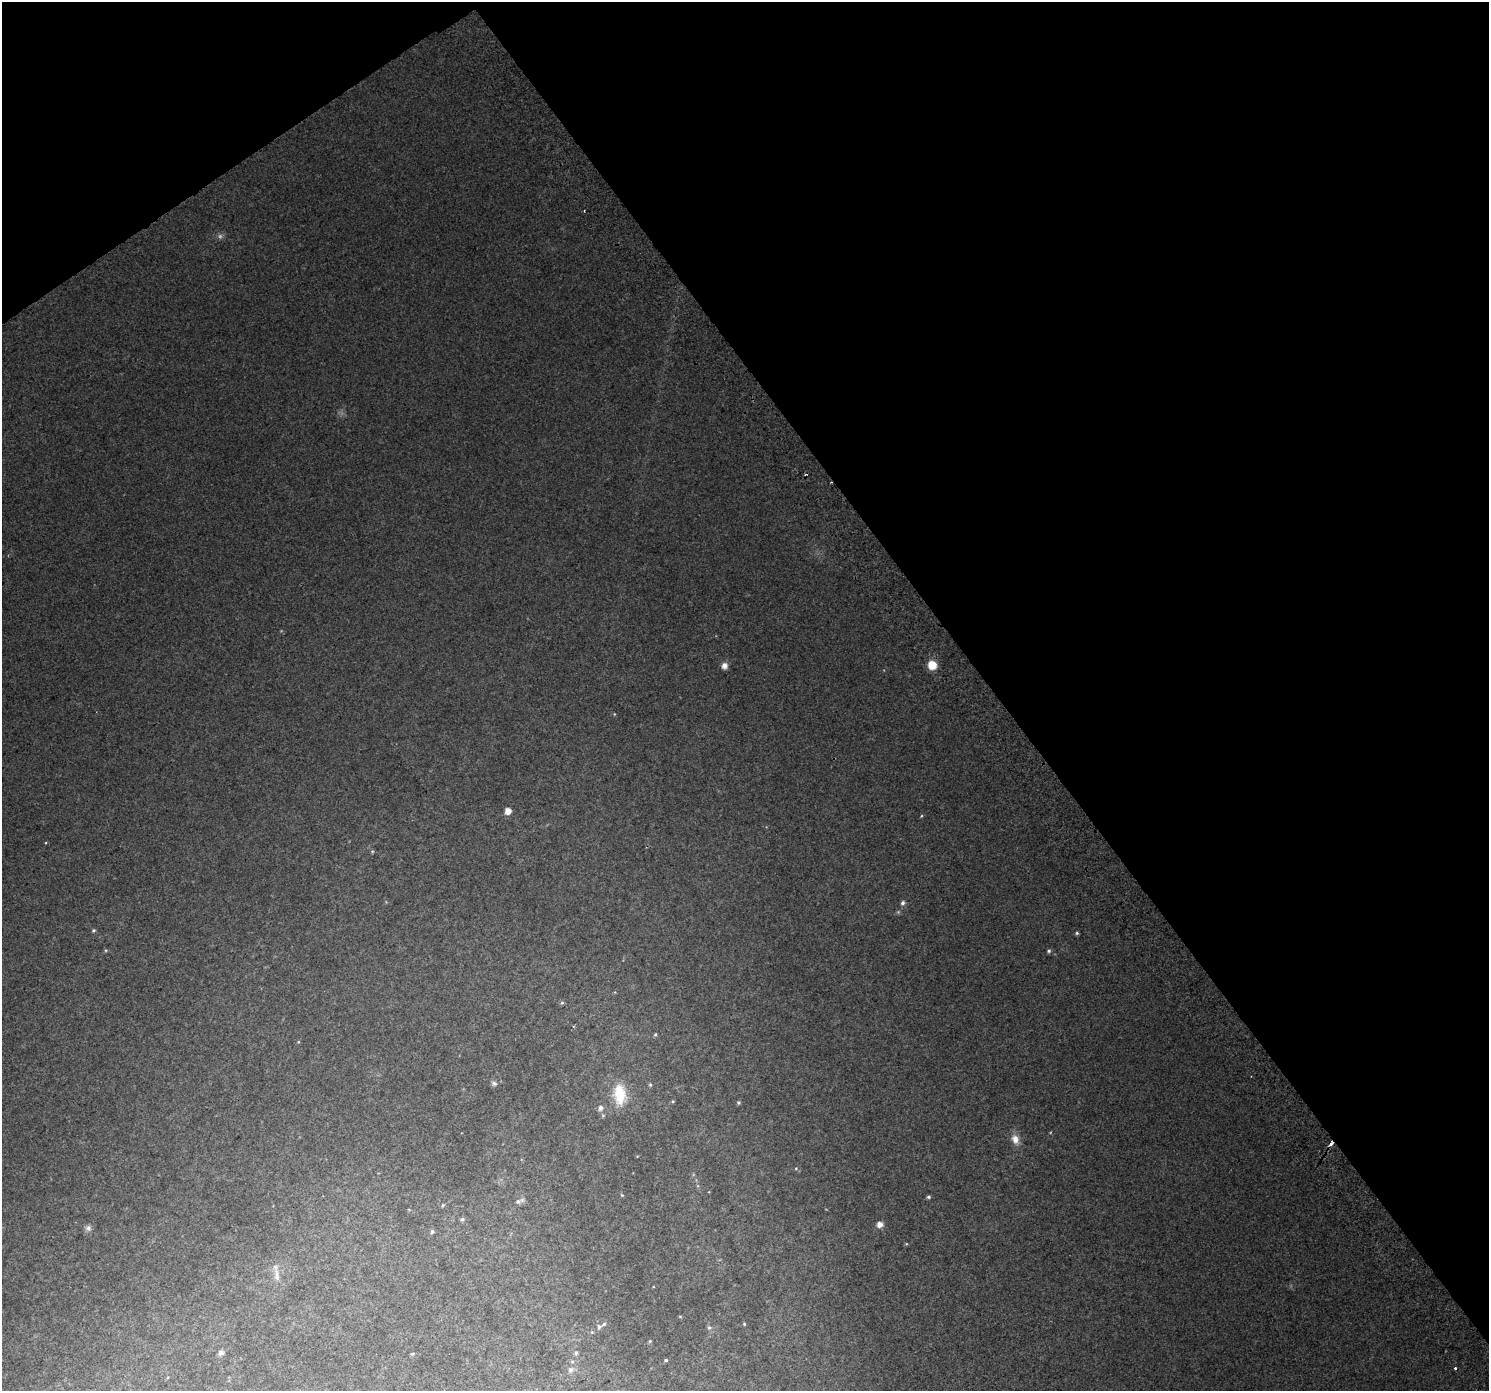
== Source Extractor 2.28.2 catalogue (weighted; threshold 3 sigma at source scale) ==
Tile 3 of 4 x 4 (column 3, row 1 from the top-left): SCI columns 3017-4503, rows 4386-5774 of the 6026 x 5933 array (HDU 1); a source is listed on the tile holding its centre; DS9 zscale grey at full resolution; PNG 1491 x 1393 px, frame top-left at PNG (2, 2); no overlay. Shown black and unused: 37% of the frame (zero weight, under 2 of 3 exposures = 2% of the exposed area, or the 3 px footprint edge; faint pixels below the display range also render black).
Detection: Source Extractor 2.28.2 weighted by HDU 2 'WHT'; one run over the whole footprint, this tile lists its part. Background 0.0454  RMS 0.012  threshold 0.0538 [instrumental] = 3 sigma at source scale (4.5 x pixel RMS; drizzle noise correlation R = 1.50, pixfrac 1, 0.0396/0.0396 arcsec/px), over >= 5 px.
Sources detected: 46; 1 too faint to see at this stretch — not listed; the other 45 listed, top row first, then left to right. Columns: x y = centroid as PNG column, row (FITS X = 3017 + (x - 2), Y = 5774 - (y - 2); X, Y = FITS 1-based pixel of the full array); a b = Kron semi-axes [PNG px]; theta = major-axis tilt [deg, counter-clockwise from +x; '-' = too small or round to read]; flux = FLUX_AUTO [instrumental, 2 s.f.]
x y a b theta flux
932 665 8 8 - 21
724 666 8 7 - 6.6
614 714 5 3 - 0.9
508 811 5 5 - 11
921 816 5 3 - 1.1
372 851 5 4 - 1.4
903 903 6 6 - 3.5
94 930 5 5 - 1.9
1077 933 5 4 - 1.8
1049 951 5 5 - 2.4
562 1003 6 5 - 1.6
655 1034 5 4 - 1.7
494 1083 8 7 - 3.5
650 1085 5 4 - 1.5
620 1094 27 16 -85 39
673 1101 5 3 - 1.2
738 1102 5 5 - 1.8
601 1108 7 6 - 5
603 1115 6 5 - 1.8
1015 1139 14 10 -66 11
1331 1144 5 3 - 8.1
796 1168 5 4 - 1.3
622 1195 5 4 - 1.3
928 1197 4 4 - 2.1
518 1201 9 7 12 4.3
443 1205 5 3 - 1.3
462 1219 5 5 - 2.2
880 1224 7 6 - 7.2
88 1228 9 8 - 4.4
432 1232 5 4 - 2.2
277 1275 24 7 -84 10
680 1316 5 3 - 1
604 1324 6 4 54 2.1
744 1324 4 3 - 1.2
599 1327 6 5 - 2.6
709 1327 6 6 - 2.8
650 1341 5 4 - 1.5
221 1353 6 5 - 5.8
576 1353 6 5 - 2.4
413 1354 5 4 - 1.5
666 1360 5 4 - 1.8
572 1361 6 4 0 1.7
1455 1368 3 3 - 5.6
571 1370 8 7 - 4.7
168 1377 4 3 - 1.1
Overlapping masked pixels (flux is a lower limit): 1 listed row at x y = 1331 1144